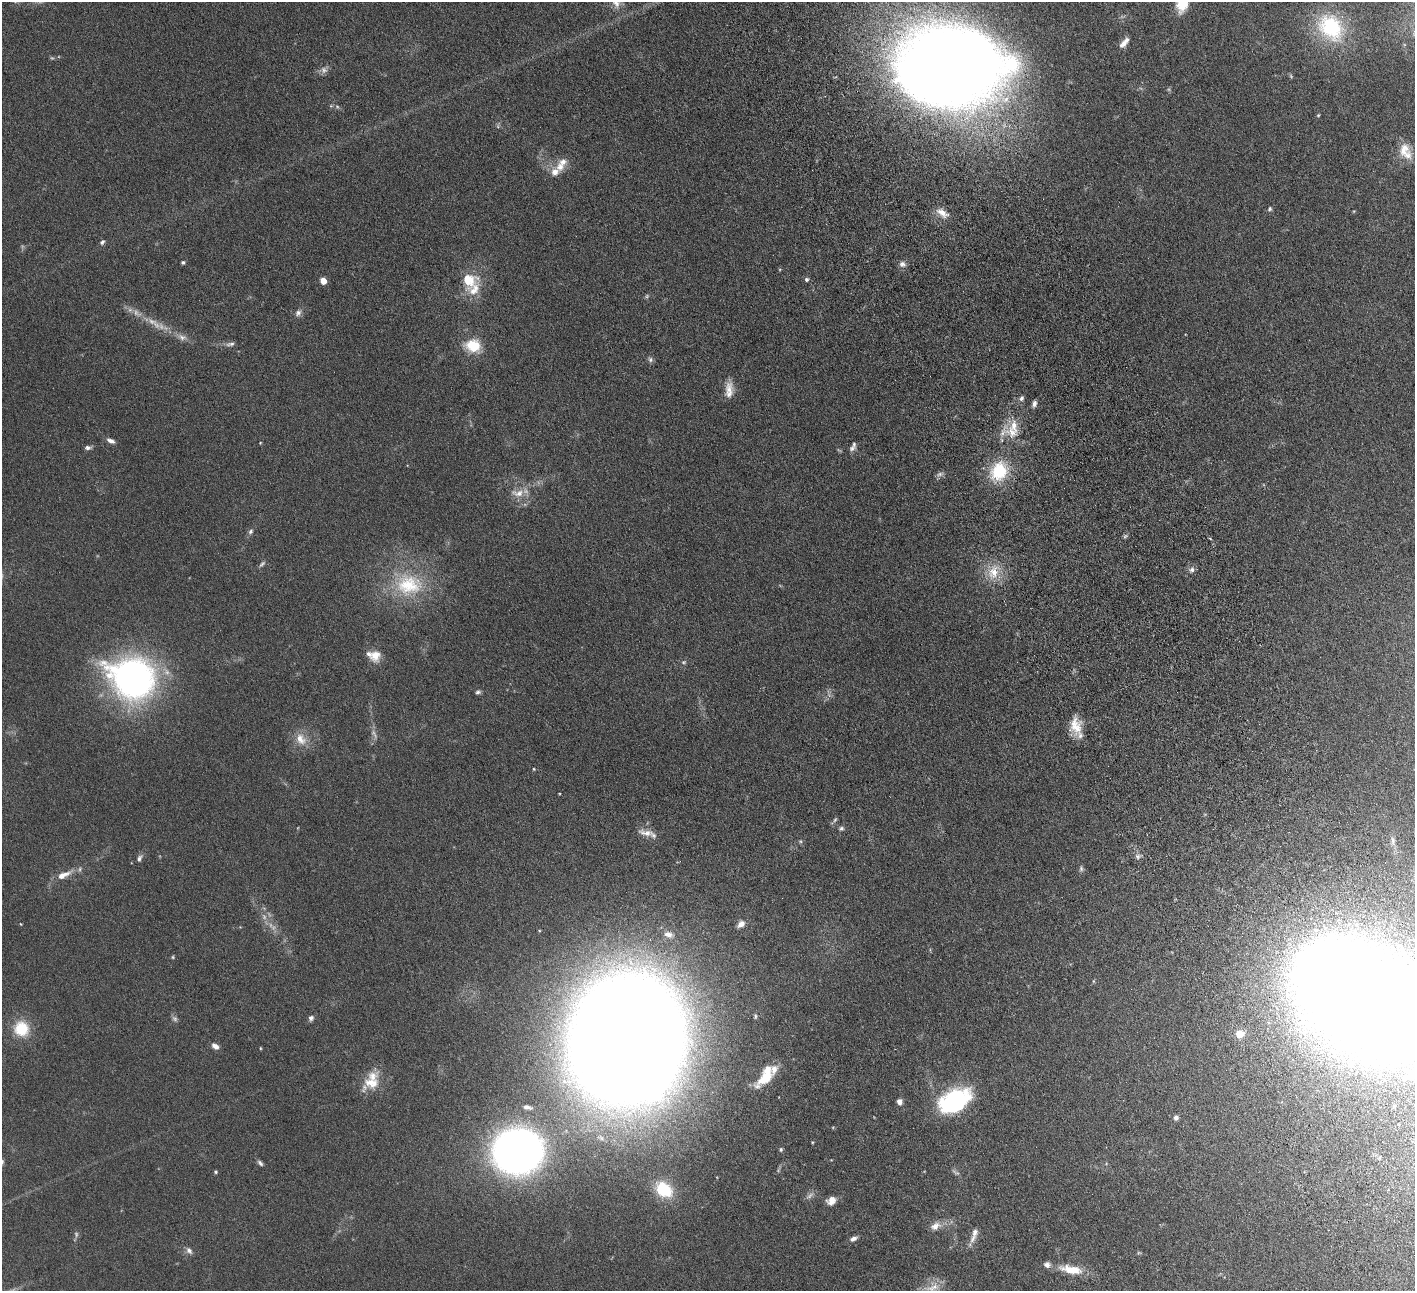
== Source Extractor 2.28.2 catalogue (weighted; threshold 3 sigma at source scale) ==
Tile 6 of 4 x 4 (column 2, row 2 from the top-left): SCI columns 1469-2881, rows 2768-4056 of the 5760 x 5666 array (HDU 1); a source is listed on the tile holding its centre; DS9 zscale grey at full resolution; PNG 1417 x 1293 px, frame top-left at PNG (2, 2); no overlay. Shown black and unused: <1% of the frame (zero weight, under 4 of 8 exposures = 3% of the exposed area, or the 3 px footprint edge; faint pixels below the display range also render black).
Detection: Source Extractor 2.28.2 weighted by HDU 2 'WHT'; one run over the whole footprint, this tile lists its part. Background 0.0702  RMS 0.0061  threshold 0.0251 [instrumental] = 3 sigma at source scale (4.09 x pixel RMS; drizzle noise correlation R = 1.36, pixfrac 0.8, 0.05/0.05 arcsec/px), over >= 5 px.
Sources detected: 122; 18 too faint to see at this stretch — not listed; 13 inside a brighter listed object's ellipse — not listed separately; the other 91 listed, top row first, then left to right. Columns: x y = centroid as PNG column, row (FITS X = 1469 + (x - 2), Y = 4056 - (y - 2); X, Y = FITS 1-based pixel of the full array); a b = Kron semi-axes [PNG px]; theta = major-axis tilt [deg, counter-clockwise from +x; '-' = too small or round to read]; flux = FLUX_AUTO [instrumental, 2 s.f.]
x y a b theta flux
616 3 15 10 -55 4.4
1182 3 18 10 88 14
1331 27 40 30 -49 42
1124 43 14 6 51 3.6
949 66 77 55 2 1400
1318 115 4 4 - 0.56
498 126 6 4 73 0.81
1404 149 21 16 76 8.9
560 167 14 12 51 5.9
1270 209 6 6 - 0.96
1354 211 4 3 - 0.45
942 213 18 9 -34 5.3
102 242 7 5 50 1.2
183 262 4 4 - 0.86
902 264 10 8 -19 2.3
807 279 6 5 - 1.2
468 280 24 22 -15 16
323 281 6 6 - 4.4
298 313 10 8 59 2.3
182 337 14 8 -25 3.3
230 344 13 6 10 2.1
473 346 11 9 -12 21
650 359 8 7 - 1.4
729 389 18 11 87 6.1
1021 398 6 5 - 1.5
1034 404 8 5 71 2
1012 432 19 15 -30 9.8
111 441 11 5 -25 2.4
260 443 4 3 - 0.39
88 447 8 5 5 1.8
852 448 9 7 23 1.9
999 471 27 22 66 25
940 474 9 6 16 1.7
518 493 20 10 -3 6.5
250 531 8 6 48 1.4
1125 536 7 4 45 0.99
262 564 10 4 47 1.3
1192 570 8 7 - 2
993 572 20 14 76 11
409 585 42 33 -5 41
375 655 14 13 - 7.1
684 662 6 4 -5 0.81
133 678 39 33 -25 230
478 692 7 5 23 1.2
1076 726 22 14 -86 10
301 739 20 13 -51 7.8
534 769 3 3 - 0.46
835 820 7 4 53 0.97
841 828 7 6 - 1.3
646 833 21 8 -11 4.9
1393 840 11 6 -89 2
800 841 5 5 - 0.78
1137 856 8 8 - 1.9
139 858 11 6 58 1.8
1081 868 8 5 -89 1.2
63 875 24 8 24 6.6
21 924 3 3 - 0.4
741 924 9 7 41 3.8
1315 930 9 8 - 3.7
669 934 13 8 -18 3.9
1404 953 11 9 -61 4.8
1363 1000 89 51 -34 2900
755 1016 6 4 -82 0.83
311 1018 7 6 - 1.7
21 1029 20 19 - 16
1240 1034 5 5 - 15
627 1040 77 68 -89 3100
215 1046 8 5 -31 2.8
260 1048 4 3 - 0.44
1350 1064 10 8 56 3.6
1412 1075 11 9 -6 4
766 1078 23 11 38 13
371 1083 22 16 -10 11
955 1101 33 20 30 67
899 1102 6 6 - 2.6
527 1107 13 6 -14 2.2
1176 1118 5 5 - 2
812 1142 4 3 - 0.51
781 1149 5 5 - 0.91
517 1151 30 27 10 510
2 1162 11 6 67 1.8
260 1163 9 5 -46 1.4
216 1172 5 4 - 0.77
664 1189 22 16 -40 18
831 1200 10 8 38 4.8
935 1226 15 10 27 4.5
974 1235 21 7 73 4.2
853 1239 10 5 26 2.2
189 1250 11 7 -51 2.1
1071 1270 28 10 -10 13
932 1288 24 12 18 7.7
Overlapping masked pixels (flux is a lower limit): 1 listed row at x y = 949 66
Isophote crosses this tile's border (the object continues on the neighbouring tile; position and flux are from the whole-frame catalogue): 7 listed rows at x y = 616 3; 1182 3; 949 66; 1363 1000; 1412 1075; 2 1162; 932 1288